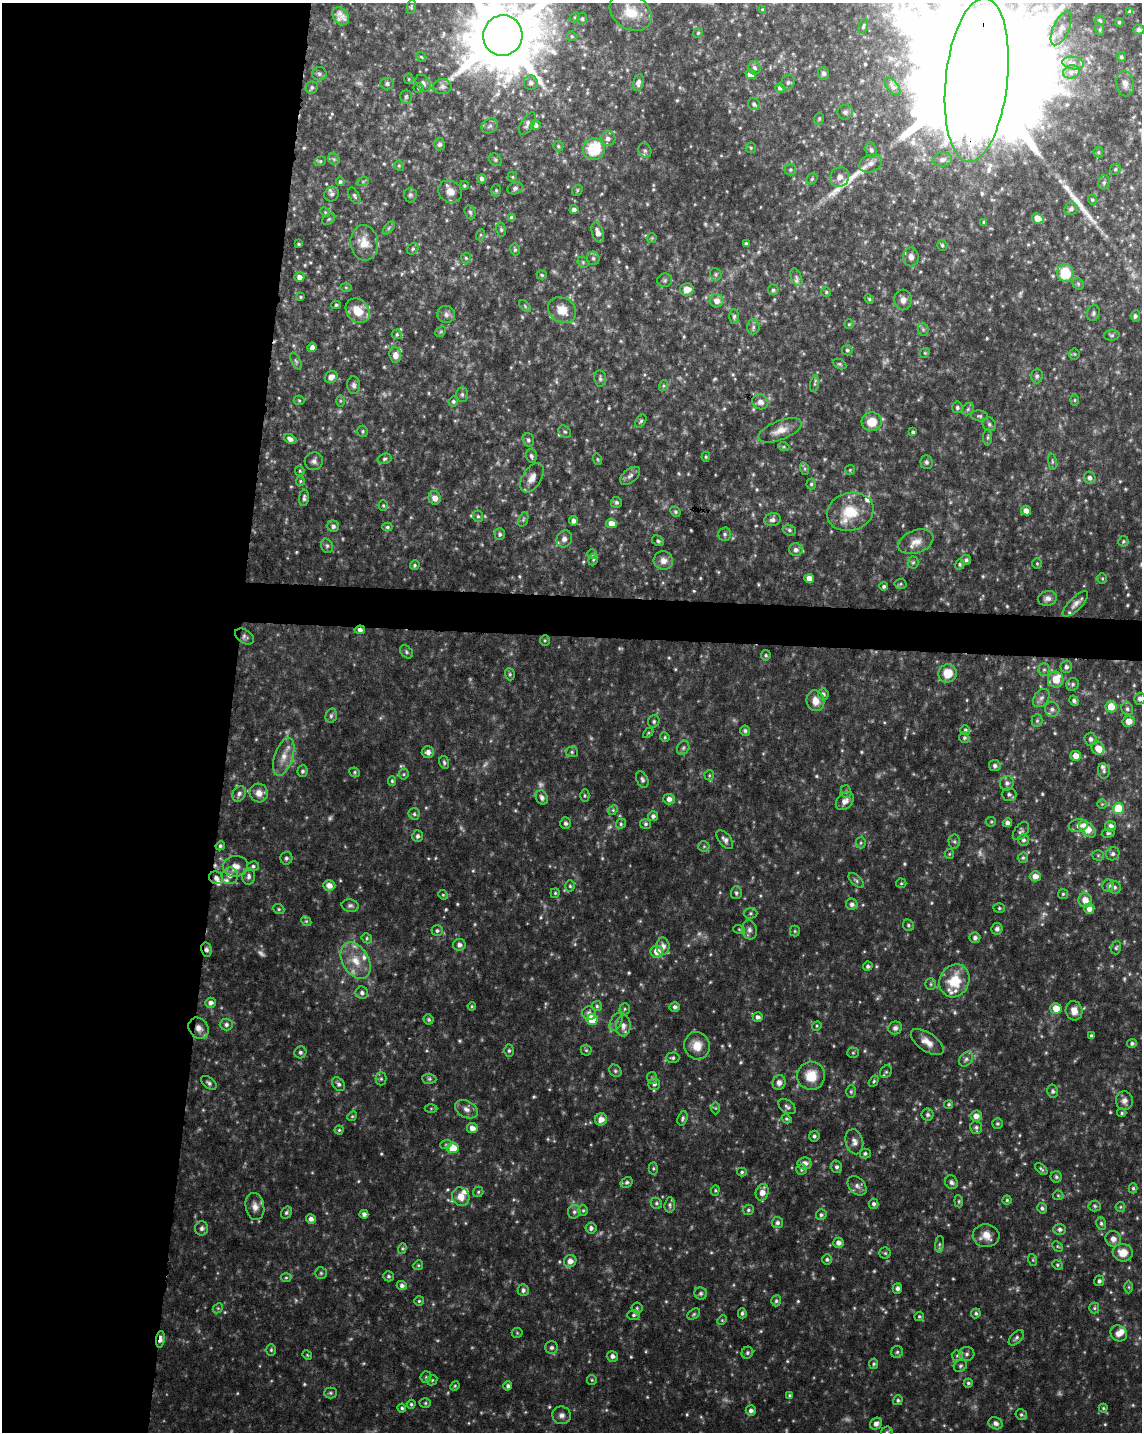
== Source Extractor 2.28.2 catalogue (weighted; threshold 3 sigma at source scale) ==
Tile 5 of 4 x 3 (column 1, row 2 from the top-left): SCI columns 1-1140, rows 1656-3085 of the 4567 x 4797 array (HDU 1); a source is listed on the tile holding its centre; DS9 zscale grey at full resolution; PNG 1144 x 1434 px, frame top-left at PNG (2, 3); each listed source drawn as its Kron ellipse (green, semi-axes under 4 px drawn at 4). Shown black and unused: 22% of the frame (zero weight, under 4 of 8 exposures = <1% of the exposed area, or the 3 px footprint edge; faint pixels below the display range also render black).
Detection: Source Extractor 2.28.2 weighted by HDU 2 'WHT'; one run over the whole footprint, this tile lists its part. Background 0.0368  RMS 0.0046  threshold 0.0189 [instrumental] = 3 sigma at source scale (4.09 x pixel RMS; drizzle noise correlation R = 1.36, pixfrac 0.8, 0.0396/0.0396 arcsec/px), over >= 5 px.
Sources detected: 684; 32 too faint to see at this stretch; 1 cosmic-ray / hot-pixel residue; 2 long thin detections or spike segments (spike, bleed or trail) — neither listed nor drawn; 21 inside a brighter listed object's ellipse — not listed separately; of the other 628, all 500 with FLUX_AUTO >= 0.51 (the completeness limit of this list) listed and drawn (128 fainter detections not listed), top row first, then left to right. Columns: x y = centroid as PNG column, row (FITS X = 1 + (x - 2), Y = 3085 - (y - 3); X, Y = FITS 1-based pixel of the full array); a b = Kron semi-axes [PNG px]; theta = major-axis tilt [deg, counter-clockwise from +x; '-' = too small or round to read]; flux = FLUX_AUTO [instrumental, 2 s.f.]
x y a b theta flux
411 7 7 4 78 0.6
762 10 4 3 - 0.51
631 12 22 17 -32 11
1130 12 4 3 - 0.83
341 16 10 7 -50 2.7
575 17 6 4 43 0.58
582 19 6 5 - 0.75
1100 21 5 5 - 0.95
1119 22 4 4 - 0.57
863 26 8 4 70 0.64
1061 28 18 8 66 3.6
1100 30 6 4 -72 0.61
1139 30 6 5 - 1.2
698 33 5 5 - 0.54
503 35 20 19 - 4400
572 36 5 4 - 0.55
421 57 6 4 -44 0.51
1121 57 4 4 - 0.75
1073 63 11 6 -7 2
754 68 7 6 - 1.4
1071 72 8 6 15 1.5
823 73 6 5 - 1.4
319 74 7 6 - 1.1
751 74 5 4 - 4.7
409 79 5 4 - 0.51
977 80 82 31 84 42000
788 82 8 6 56 0.95
423 83 9 6 -56 1.3
531 83 7 7 - 1.8
638 83 9 5 75 1.5
1125 83 13 8 -80 3
387 84 7 6 - 1
312 87 6 6 - 0.96
442 87 9 7 0 1.7
893 87 10 5 -52 1.3
419 88 5 5 - 0.69
780 88 5 4 - 1.4
406 97 7 5 89 0.82
754 104 6 5 - 1
845 112 8 7 - 1.4
819 119 6 4 75 0.64
527 124 12 6 60 1.8
536 125 5 5 - 1.6
490 126 8 7 - 1.4
608 139 8 7 - 1.8
440 144 6 5 - 1
558 146 5 5 - 0.67
751 148 5 5 - 0.6
594 149 11 10 - 17
871 150 8 5 -71 1.1
645 151 7 6 - 0.95
1098 152 5 5 - 0.55
334 159 6 5 - 0.69
943 159 9 7 8 1.9
495 160 7 5 -46 0.78
320 161 6 4 21 0.61
871 163 12 8 22 2.8
399 166 5 4 - 0.53
790 169 6 5 - 0.78
1115 169 6 5 - 0.65
512 177 5 5 - 0.6
839 177 10 9 - 2.6
482 179 5 4 - 1.4
812 179 6 5 - 0.67
363 181 6 4 19 0.65
340 182 4 4 - 0.82
1104 182 7 5 75 0.95
464 185 4 3 - 0.54
515 188 8 6 21 1.1
496 190 6 5 - 0.65
577 190 6 5 - 0.59
450 191 12 10 -38 4.1
332 194 8 7 - 1.3
410 195 7 6 - 0.93
354 196 9 4 -62 0.9
1092 200 5 4 - 0.62
1071 209 7 6 - 1.3
574 210 4 4 - 1.5
325 212 5 4 - 0.56
470 212 7 5 -72 0.83
512 218 4 4 - 2.1
1038 218 6 5 - 4.5
329 219 7 5 36 0.74
984 222 4 4 - 0.82
389 228 7 4 53 0.71
501 230 7 5 -74 0.78
598 233 10 5 -72 2.8
480 235 6 3 72 0.52
652 238 5 5 - 0.51
364 243 18 14 -83 6.9
299 244 3 3 - 0.59
746 244 4 3 - 0.78
942 245 5 5 - 0.77
413 249 6 5 - 0.81
515 250 6 4 -79 0.78
911 257 9 8 - 2.3
466 258 5 5 - 0.66
593 258 7 6 - 1.1
583 262 6 5 - 0.64
1065 273 9 8 - 15
716 274 6 5 - 0.89
542 275 5 4 - 0.56
299 277 5 4 - 2.7
796 277 9 5 -67 1.3
665 280 7 6 - 1
1078 284 6 5 - 0.71
346 287 6 4 -2 0.55
687 289 7 6 - 3.9
773 290 5 5 - 0.78
826 292 4 4 - 0.56
300 297 4 3 - 0.52
869 299 5 4 - 0.55
903 300 10 8 87 2.5
717 301 7 6 - 3.4
336 305 5 4 - 0.66
525 306 7 4 -47 0.63
562 310 14 12 -31 6.6
358 311 13 11 -49 8.1
1093 313 8 6 75 1
446 314 9 8 - 1.8
1135 316 5 4 - 0.96
734 317 7 5 89 0.86
849 324 5 4 - 0.52
753 327 7 6 - 1.3
923 330 6 5 - 0.88
441 331 6 4 45 0.67
397 334 5 5 - 0.64
1112 335 8 5 3 0.78
312 347 5 4 - 1.9
847 350 5 5 - 0.79
925 353 5 4 - 0.51
1074 354 5 5 - 0.57
395 355 8 6 -85 3.1
296 361 9 4 -65 0.75
840 364 7 4 -26 0.68
1037 376 7 5 88 1.1
331 377 7 5 38 2.5
600 378 8 6 -81 1
814 384 8 4 80 0.89
354 385 9 6 -85 1.3
663 386 5 3 - 0.61
462 394 7 6 - 1.1
299 400 5 5 - 0.58
1075 400 6 4 90 0.52
340 401 6 4 -89 0.6
453 401 5 5 - 0.82
760 402 8 7 - 2.6
957 407 6 5 - 0.97
968 409 7 5 45 0.84
979 416 9 5 -7 0.9
641 421 7 4 54 0.72
872 422 10 9 - 7.5
989 424 7 6 - 1
780 430 23 9 21 5.2
362 431 6 5 - 0.77
565 432 7 5 -42 0.77
913 432 4 3 - 0.88
988 437 8 4 90 0.71
290 439 6 4 -25 2
528 440 7 5 -74 1
784 447 6 4 -18 0.61
531 456 7 5 -75 1.1
706 457 5 4 - 0.54
384 459 7 5 17 0.93
597 459 6 4 -73 0.52
314 461 9 8 - 1.6
926 462 7 6 - 1
1052 462 8 4 -82 0.76
805 469 6 4 -72 0.75
850 470 5 5 - 0.51
300 471 5 4 - 0.57
630 476 11 7 38 1.8
532 478 16 9 58 3.9
1090 478 6 5 - 1.6
300 481 5 4 - 0.55
811 484 5 4 - 0.74
304 498 8 5 85 1.2
435 498 7 6 - 2.8
616 502 5 5 - 0.97
383 505 5 4 - 0.62
1026 511 5 5 - 3.1
675 512 5 4 - 0.69
850 512 24 19 15 14
478 516 6 5 - 0.77
523 519 8 4 70 0.74
772 520 8 6 11 1.6
574 521 5 4 - 2.2
611 523 5 4 - 4.3
333 526 6 5 - 1.4
387 527 5 4 - 0.68
789 530 7 5 -18 0.87
500 534 5 5 - 1
725 534 7 6 - 0.97
564 539 9 7 63 1.9
658 541 6 4 -29 0.78
1123 541 5 5 - 0.74
916 542 18 11 20 4.5
327 546 7 5 -74 0.99
796 550 7 6 - 1.7
592 554 5 5 - 0.61
593 559 6 4 70 0.71
663 560 10 9 - 2.9
966 560 5 5 - 1.1
913 562 6 5 - 0.71
960 564 5 4 - 0.7
1037 564 5 4 - 0.56
415 565 5 4 - 0.7
809 578 5 4 - 4.4
1102 578 5 5 - 0.58
901 584 6 5 - 0.66
884 586 4 4 - 0.84
1047 598 10 7 14 2
1075 604 17 6 45 2.5
360 630 5 4 - 1.6
245 636 10 6 -33 1.2
545 641 5 5 - 0.58
406 652 7 5 -44 0.81
766 655 5 5 - 0.76
1066 667 6 6 - 1.3
1044 670 6 5 - 0.9
947 673 9 9 - 8.1
510 674 6 4 -70 0.66
1056 680 8 8 - 6.8
1073 684 6 6 - 0.98
823 694 6 5 - 1.4
1041 698 10 7 53 1.7
1140 699 6 5 - 1.4
815 701 10 9 - 4.4
1074 701 5 4 - 1
1111 707 5 5 - 7.6
1052 709 7 7 - 1.4
1127 709 6 5 - 1.1
331 716 7 5 74 1
654 721 6 5 - 0.83
1037 721 6 5 - 0.88
1128 721 6 5 - 3.8
965 730 5 4 - 0.61
745 731 5 5 - 0.98
648 733 6 4 45 0.51
665 737 5 4 - 0.54
964 738 5 5 - 0.86
1091 739 6 6 - 1.6
683 748 7 5 62 0.96
1098 748 7 6 - 5.5
428 752 6 6 - 1.8
572 752 6 5 - 0.74
1076 756 5 5 - 4.2
284 757 20 9 72 5.2
444 762 6 4 -74 0.8
995 766 6 5 - 1.3
303 771 6 5 - 0.96
1104 771 8 6 -80 1.1
355 772 5 4 - 0.64
404 774 5 5 - 0.6
709 775 5 5 - 0.55
642 780 8 5 -65 1.2
392 781 5 4 - 0.67
1007 783 7 6 - 1.4
846 792 6 5 - 0.78
259 793 9 9 - 3.2
239 794 8 6 60 1.5
1009 794 7 6 - 1.3
585 796 6 4 -90 0.63
542 797 7 5 -65 1.6
669 799 5 5 - 2.4
845 801 10 7 47 2.6
1102 804 5 5 - 0.56
1118 809 5 5 - 18
613 810 5 4 - 0.65
414 814 6 5 - 0.87
653 816 5 5 - 1.2
991 822 5 4 - 0.52
566 823 6 5 - 1.2
1007 823 4 4 - 1.8
621 824 5 4 - 0.72
645 824 5 5 - 0.79
1078 826 9 6 8 1.8
1110 826 5 5 - 1.9
1087 829 10 6 -47 7.6
1021 831 10 6 52 1.2
1108 833 6 4 8 0.8
417 836 6 5 - 1.1
725 840 11 6 -51 1.7
1023 840 6 5 - 1.1
954 841 7 5 -88 0.9
861 843 5 5 - 0.64
220 846 5 4 - 0.82
704 846 5 5 - 0.58
949 854 5 4 - 0.52
1113 854 7 6 - 1.2
1098 855 5 5 - 0.59
286 858 6 6 - 1
1023 858 5 5 - 0.68
235 866 13 10 10 4.1
253 866 6 5 - 0.89
230 876 8 8 - 2.1
249 876 8 6 85 1.5
1035 876 5 5 - 3.3
216 878 7 6 - 2.1
856 880 9 5 -45 0.91
901 883 5 5 - 0.56
329 885 6 5 - 3.1
570 886 5 5 - 0.66
1108 886 6 5 - 1.4
1115 887 6 6 - 1
555 893 4 4 - 0.58
736 893 6 5 - 0.92
1063 894 5 5 - 0.63
443 895 5 4 - 0.52
1085 900 7 6 - 4.4
852 904 6 5 - 1.7
350 906 9 6 -11 1.2
999 908 5 5 - 0.7
279 909 6 4 -22 0.69
1089 909 5 5 - 2.7
750 913 7 5 2 0.82
306 921 5 4 - 0.64
908 925 6 5 - 0.74
739 929 6 4 -19 0.53
997 929 6 5 - 1.6
749 930 10 7 -78 1.7
437 931 5 5 - 0.87
795 931 5 5 - 0.55
367 938 5 5 - 0.69
975 938 5 5 - 1.5
459 945 6 5 - 1.9
663 946 8 6 -90 2.4
1116 948 7 5 72 0.74
207 949 7 5 -75 1.3
657 951 6 6 - 5.2
356 961 20 13 -59 8.5
868 966 5 4 - 0.98
954 981 17 14 63 14
931 984 6 5 - 0.72
362 993 6 6 - 1.5
211 1003 5 5 - 1.8
472 1006 4 3 - 0.51
597 1006 5 5 - 0.77
675 1007 5 5 - 1.3
1056 1008 5 5 - 5.8
625 1009 5 5 - 0.6
1074 1011 9 8 - 3.6
589 1013 7 6 - 1.7
758 1017 5 5 - 1.5
428 1019 5 4 - 0.83
592 1020 5 5 - 15
616 1022 9 5 64 1.3
226 1025 6 6 - 1.3
623 1026 10 7 86 2.3
817 1026 5 4 - 0.52
199 1028 11 9 -55 3.3
895 1028 7 6 - 1.5
1091 1036 4 3 - 0.7
927 1042 19 9 -34 4.2
1132 1043 5 4 - 0.85
697 1046 14 12 -69 6.1
586 1050 5 5 - 0.63
509 1051 6 5 - 0.81
300 1052 6 6 - 1.1
853 1053 5 5 - 0.63
673 1058 7 5 1 0.88
966 1059 8 6 52 1.2
615 1071 7 5 -46 0.82
886 1072 7 5 43 0.79
811 1076 14 14 - 8.5
652 1078 6 5 - 0.73
381 1079 6 5 - 0.79
429 1079 7 5 -5 0.86
874 1081 6 4 60 0.64
209 1083 9 5 -38 1.1
779 1083 7 6 - 2
338 1084 8 5 -51 1.3
654 1084 6 5 - 1.4
1053 1091 6 5 - 1.1
851 1092 6 5 - 0.69
1124 1101 9 8 - 2.1
949 1104 5 4 - 0.69
787 1107 10 6 -35 1.2
431 1108 6 4 1 0.61
715 1108 6 4 -89 0.57
466 1109 12 8 -27 2.8
1122 1113 4 4 - 0.54
928 1115 6 6 - 1.1
352 1116 5 4 - 0.52
976 1116 6 5 - 3
683 1118 7 5 73 0.94
601 1119 6 6 - 3.6
787 1119 5 4 - 0.66
997 1124 5 5 - 0.72
976 1127 6 6 - 1
472 1128 5 5 - 3.3
339 1130 4 4 - 0.57
814 1136 5 5 - 0.99
854 1142 13 8 -75 2.5
446 1144 6 4 19 0.61
453 1148 6 5 - 10
865 1153 5 5 - 0.88
805 1163 7 6 - 2.6
836 1167 6 5 - 1.1
653 1168 6 4 88 0.68
1041 1169 7 3 -46 0.75
801 1170 5 5 - 0.75
742 1172 5 4 - 0.68
1056 1177 6 5 - 0.75
627 1182 6 5 - 1
951 1182 7 6 - 1.2
857 1186 11 8 -45 2
1133 1188 5 4 - 0.67
715 1190 5 4 - 0.53
478 1192 5 5 - 0.64
762 1192 8 6 73 3.7
1058 1195 5 5 - 0.57
461 1197 9 8 - 4.7
1007 1200 4 4 - 0.63
959 1201 6 4 -84 0.55
656 1203 6 5 - 0.81
874 1204 5 5 - 1.1
670 1205 8 5 84 1
1095 1206 6 5 - 0.8
255 1207 13 9 -80 3.2
1120 1207 5 5 - 0.59
1042 1208 5 5 - 0.94
748 1210 5 5 - 0.78
583 1211 5 5 - 0.69
286 1212 6 5 - 0.94
574 1212 7 6 - 1.1
364 1214 4 4 - 1.5
821 1215 5 5 - 0.93
311 1219 5 4 - 2
777 1223 5 5 - 1.1
1101 1223 6 5 - 0.86
202 1228 7 6 - 1.5
591 1228 6 5 - 1.3
1060 1229 6 5 - 1.3
986 1236 13 11 -3 4.5
1113 1239 8 7 - 2.4
838 1243 5 5 - 2
939 1244 8 4 82 0.91
1058 1246 6 4 -44 0.52
402 1248 5 4 - 0.57
885 1253 5 5 - 0.7
1123 1253 10 9 - 5.3
827 1259 5 5 - 0.84
1033 1260 6 4 -72 0.55
570 1261 6 6 - 3.2
418 1265 5 4 - 0.53
1057 1265 5 4 - 0.61
321 1273 6 6 - 0.76
389 1276 5 5 - 0.78
286 1278 5 3 - 0.53
1099 1281 5 5 - 1
402 1286 5 4 - 1.3
1129 1287 6 4 -89 0.64
897 1288 5 5 - 1.4
523 1290 6 5 - 1.3
701 1293 6 6 - 1
419 1301 5 5 - 0.6
776 1301 5 5 - 0.83
218 1308 5 4 - 0.54
637 1308 5 5 - 0.72
1094 1308 5 5 - 0.7
742 1313 5 4 - 0.91
976 1313 5 4 - 0.72
694 1314 7 4 36 0.71
634 1315 6 5 - 0.88
919 1316 5 4 - 0.55
722 1320 5 4 - 0.51
517 1333 5 5 - 0.55
1119 1333 8 7 - 3
1016 1338 9 5 46 1.2
160 1339 8 4 82 2.1
551 1348 6 6 - 1.2
271 1350 6 5 - 0.71
897 1352 6 6 - 0.89
747 1353 6 5 - 0.95
967 1354 8 7 - 1.3
307 1355 5 4 - 0.52
612 1356 6 5 - 1.6
957 1356 6 5 - 0.75
874 1364 5 4 - 0.72
960 1366 7 5 32 0.85
426 1377 6 5 - 0.72
432 1380 5 4 - 0.57
592 1380 5 4 - 0.54
968 1383 4 4 - 0.68
455 1386 5 4 - 0.53
508 1386 4 4 - 1.2
330 1393 6 5 - 0.79
790 1395 4 4 - 0.68
898 1400 5 4 - 0.78
425 1403 6 5 - 0.67
411 1404 4 4 - 0.69
402 1408 4 4 - 0.78
1103 1408 4 4 - 0.55
751 1411 5 5 - 1.5
562 1415 9 8 - 1.9
1021 1415 6 5 - 0.73
995 1423 7 6 - 1.9
876 1424 6 5 - 2.1
887 1432 6 5 - 0.87
Overlapping masked pixels (flux is a lower limit): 6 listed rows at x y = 977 80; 360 630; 216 878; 207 949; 199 1028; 160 1339
Isophote crosses this tile's border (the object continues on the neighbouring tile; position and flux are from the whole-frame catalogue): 4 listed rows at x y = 503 35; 977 80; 1140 699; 887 1432